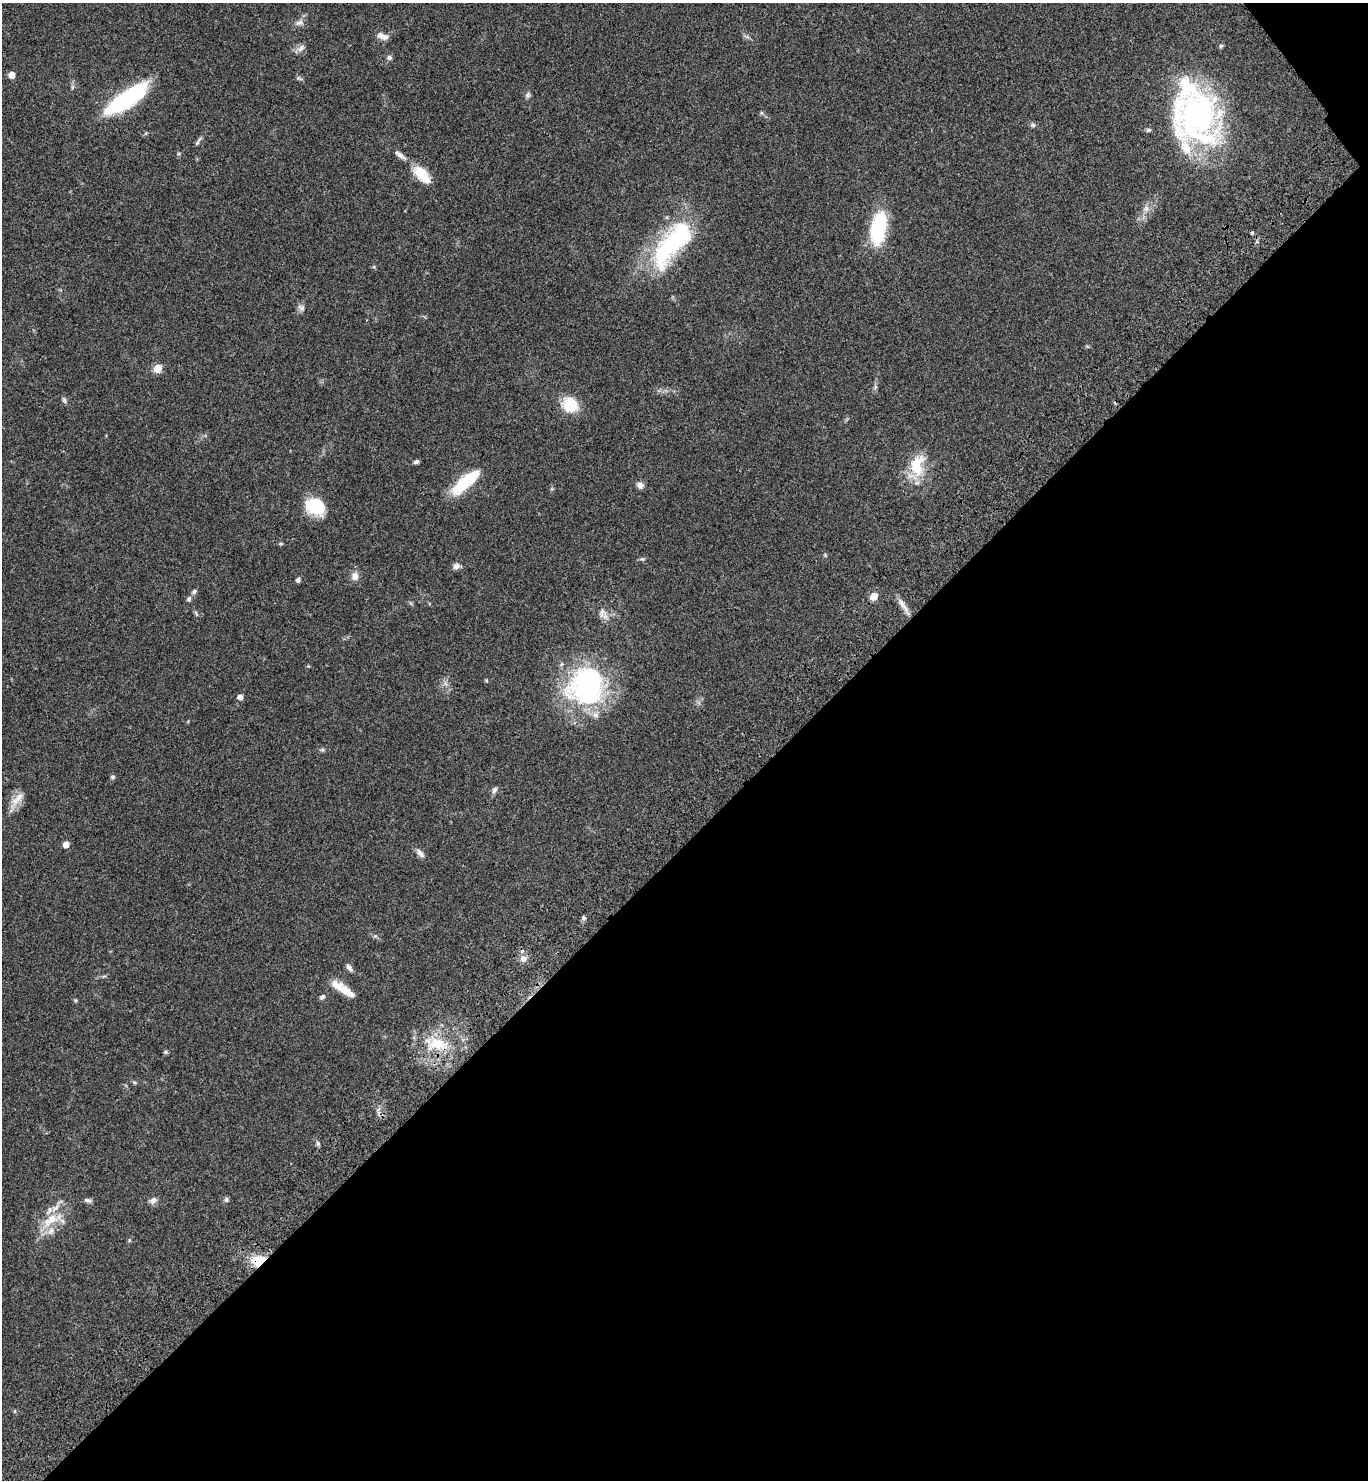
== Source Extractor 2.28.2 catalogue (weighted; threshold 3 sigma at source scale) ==
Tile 12 of 4 x 4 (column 4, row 3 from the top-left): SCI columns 4344-5709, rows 1580-3057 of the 6096 x 6112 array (HDU 1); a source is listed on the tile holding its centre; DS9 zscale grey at full resolution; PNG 1370 x 1482 px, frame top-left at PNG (2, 3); no overlay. Shown black and unused: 44% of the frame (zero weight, under 3 of 4 exposures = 6% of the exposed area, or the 3 px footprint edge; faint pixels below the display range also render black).
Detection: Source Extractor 2.28.2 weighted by HDU 2 'WHT'; one run over the whole footprint, this tile lists its part. Background 0.047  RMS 0.0053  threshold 0.024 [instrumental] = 3 sigma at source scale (4.5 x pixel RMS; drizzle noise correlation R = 1.50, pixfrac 1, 0.05/0.05 arcsec/px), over >= 5 px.
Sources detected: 86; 2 inside a brighter object's white glare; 2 cosmic-ray / hot-pixel residue — not listed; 8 inside a brighter listed object's ellipse — not listed separately; the other 74 listed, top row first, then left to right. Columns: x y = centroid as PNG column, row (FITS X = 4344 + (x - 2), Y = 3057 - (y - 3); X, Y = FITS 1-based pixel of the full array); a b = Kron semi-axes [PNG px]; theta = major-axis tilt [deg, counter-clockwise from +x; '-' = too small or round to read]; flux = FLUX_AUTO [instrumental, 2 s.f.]
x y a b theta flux
299 23 13 8 14 2.7
383 36 15 8 -16 3.5
747 37 6 6 - 1.1
1221 46 6 5 - 0.81
300 48 14 8 36 2.8
389 58 7 6 - 1.4
12 75 5 5 - 6.1
299 78 10 5 -12 1
528 95 9 6 70 1.4
127 99 48 14 35 60
761 113 6 5 - 0.85
1198 117 64 56 89 130
1033 125 7 7 - 1.2
197 143 8 5 57 1
179 154 6 5 - 0.71
400 155 22 7 -39 3.8
422 175 22 10 -47 15
1146 208 11 9 29 3.3
878 228 34 14 81 41
672 243 63 28 51 69
374 267 6 4 -45 0.64
301 308 10 9 - 2.1
157 368 5 5 - 14
875 387 8 4 54 1
64 400 9 6 -59 1.3
570 405 18 16 -34 16
416 462 6 5 - 1.3
917 467 38 20 73 18
466 482 35 12 40 25
640 485 9 8 - 2.6
552 489 6 4 -18 0.59
316 506 20 16 -30 23
281 544 7 3 8 0.65
825 555 6 5 - 0.65
642 559 8 5 -7 0.96
457 566 10 8 6 2.3
355 576 11 10 - 3.5
298 580 5 4 - 1.8
194 591 8 5 40 1.2
874 597 6 6 - 8.3
189 599 7 6 - 1.5
903 605 26 6 -57 4.1
602 612 15 12 81 4.3
196 613 9 4 -64 0.92
308 666 5 4 - 0.47
486 680 5 4 - 0.64
587 683 50 36 -59 74
445 684 9 6 -36 2
240 697 5 5 - 2.9
322 750 7 5 -9 0.94
112 777 6 5 - 0.96
494 790 10 6 58 1.7
16 801 34 9 56 6.6
66 844 5 5 - 4.9
420 853 13 7 -47 2.7
583 918 7 5 -56 1.1
375 936 6 5 - 0.86
523 959 9 8 - 3.5
349 968 10 5 -51 1.8
345 991 22 10 -54 6.3
322 997 8 6 35 1.3
75 1001 5 5 - 0.66
437 1044 37 18 -9 23
165 1052 6 5 - 0.77
134 1082 7 5 -19 0.82
380 1114 11 6 -38 1.9
318 1143 7 5 -68 1.1
88 1200 11 5 -9 1.5
153 1200 10 7 28 2.3
226 1200 7 6 - 1.2
52 1220 37 14 31 14
129 1240 5 4 - 0.71
258 1261 17 12 13 12
15 1411 6 4 90 0.57
Overlapping masked pixels (flux is a lower limit): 3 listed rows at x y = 437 1044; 380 1114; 258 1261